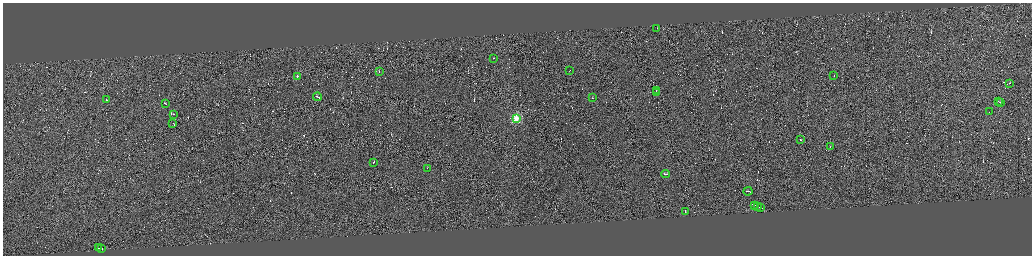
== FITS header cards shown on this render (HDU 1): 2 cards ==
NAXIS1  =                 4117
NAXIS2  =                 1014

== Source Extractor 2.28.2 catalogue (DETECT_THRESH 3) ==
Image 4117 x 1014 px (HDU 1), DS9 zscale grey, zoomed out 1/4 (1 PNG px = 4 x 4 image px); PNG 1034 x 258 px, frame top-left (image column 3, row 1011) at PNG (3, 3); each listed source drawn as its Kron ellipse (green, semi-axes under 4 px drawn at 4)
Background 0.108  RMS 2.9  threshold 8.71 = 3 sigma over >= 5 px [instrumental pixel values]
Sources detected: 482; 451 cannot appear on this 1/4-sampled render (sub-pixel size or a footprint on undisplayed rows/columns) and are neither listed nor drawn; the other 31 listed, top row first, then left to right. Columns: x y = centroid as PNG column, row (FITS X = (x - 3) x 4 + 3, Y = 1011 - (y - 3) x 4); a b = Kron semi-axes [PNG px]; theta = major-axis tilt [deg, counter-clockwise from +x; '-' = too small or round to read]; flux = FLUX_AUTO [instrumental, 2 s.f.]
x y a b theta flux
657 28 2 1 - 6000
494 58 2 1 - 19000
570 70 2 1 - 7900
379 71 2 1 - 27000
834 75 2 1 - 4600
297 76 2 1 - 870000
1009 83 2 1 - 19000
656 90 2 1 - 4500
656 92 3 1 - 15000
318 97 4 1 - 23000
592 97 2 1 - 15000
106 100 2 1 - 63000
998 101 2 1 - 8000
1001 102 2 1 - 16000
165 103 2 1 - 16000
989 112 2 1 - 6600
173 114 2 1 - 6300
516 118 2 2 - 110000
173 123 2 1 - 6100
800 140 2 1 - 7800
830 147 2 1 - 5800
373 162 3 1 - 12000
427 168 2 1 - 6500
666 174 4 1 - 18000
748 191 4 1 - 19000
754 205 4 1 - 21000
757 206 2 1 - 11000
760 207 3 1 - 17000
685 211 3 1 - 13000
98 248 2 1 - 7500
101 248 4 1 - 21000
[451 sub-pixel or undisplayed-footprint detections neither listed nor drawn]